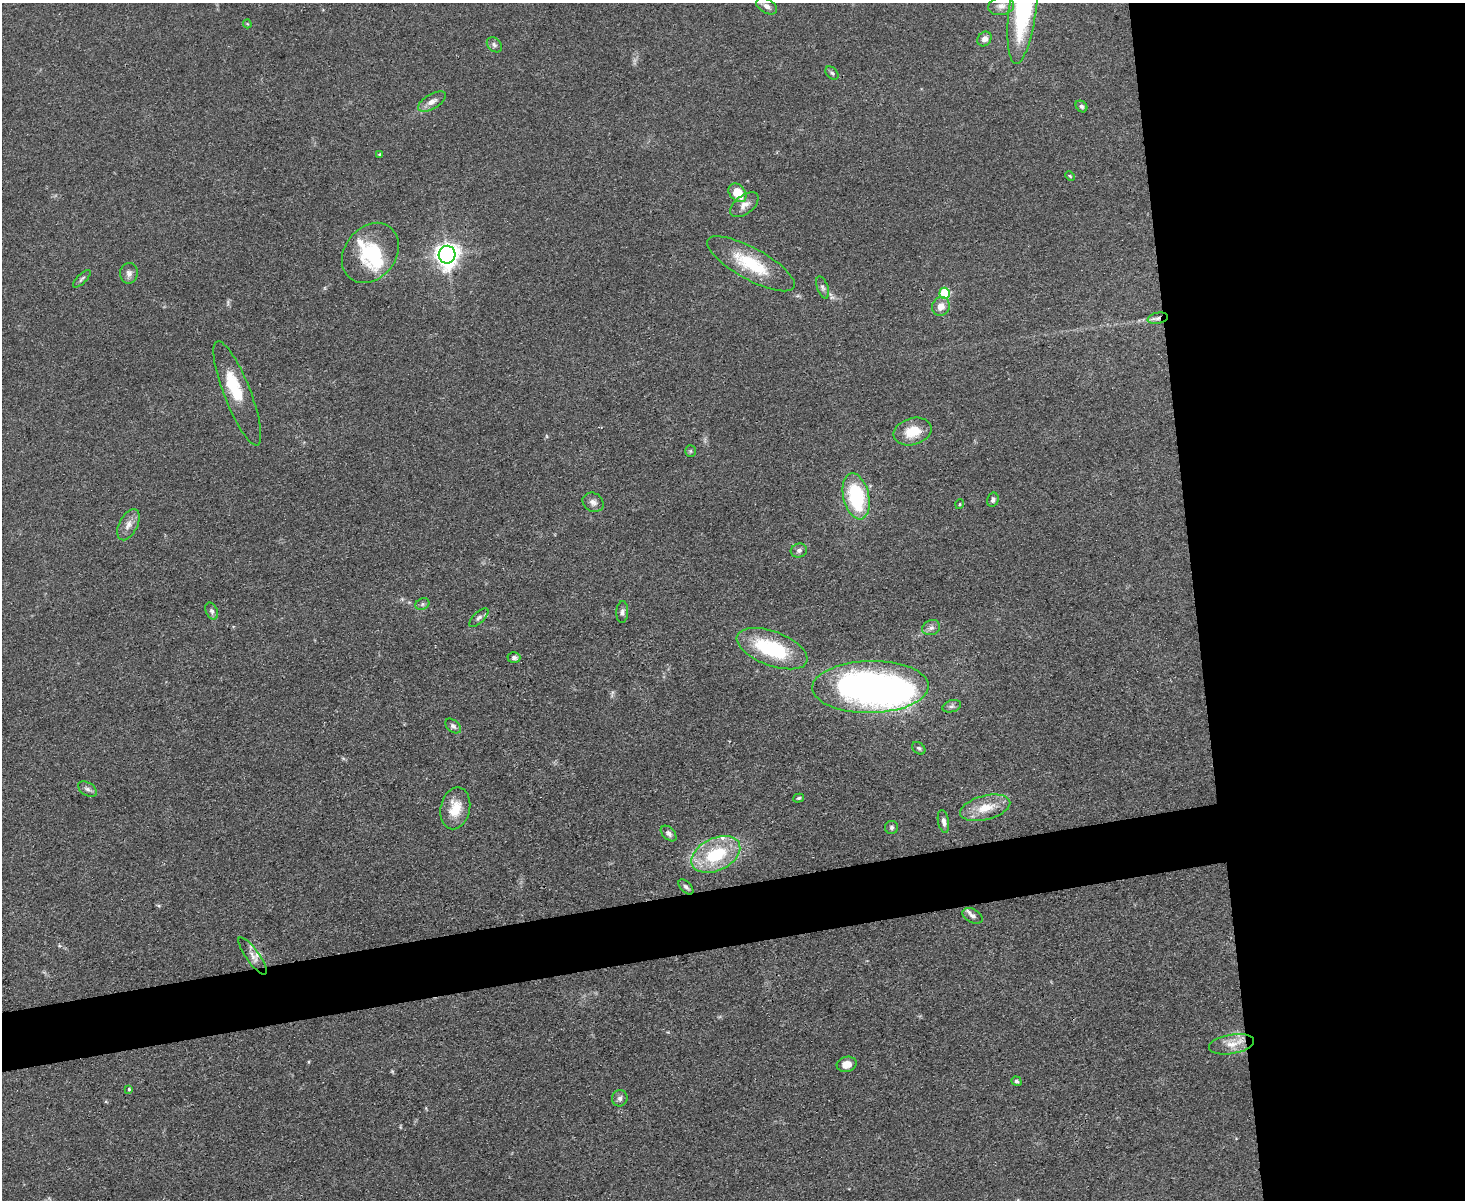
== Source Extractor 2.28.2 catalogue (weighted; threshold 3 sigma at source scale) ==
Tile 6 of 3 x 4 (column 3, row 2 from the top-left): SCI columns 3174-4636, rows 2395-3592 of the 4769 x 4789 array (HDU 1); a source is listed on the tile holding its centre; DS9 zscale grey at full resolution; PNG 1467 x 1202 px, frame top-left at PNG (2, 3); each listed source drawn as its Kron ellipse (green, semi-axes under 4 px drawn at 4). Shown black and unused: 23% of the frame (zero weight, under 3 of 4 exposures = <1% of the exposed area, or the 3 px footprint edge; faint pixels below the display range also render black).
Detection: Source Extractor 2.28.2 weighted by HDU 2 'WHT'; one run over the whole footprint, this tile lists its part. Background 0.0657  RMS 0.0059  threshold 0.0265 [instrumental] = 3 sigma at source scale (4.5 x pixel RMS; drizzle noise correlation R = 1.50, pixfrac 1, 0.05/0.05 arcsec/px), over >= 5 px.
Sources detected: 65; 1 too faint to see at this stretch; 3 inside a brighter object's white glare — neither listed nor drawn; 3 inside a brighter listed object's ellipse — not listed separately; the other 58 listed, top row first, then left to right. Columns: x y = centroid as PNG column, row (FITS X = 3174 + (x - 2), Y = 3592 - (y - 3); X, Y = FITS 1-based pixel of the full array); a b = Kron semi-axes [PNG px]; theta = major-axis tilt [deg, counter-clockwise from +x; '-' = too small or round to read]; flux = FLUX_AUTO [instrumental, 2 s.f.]
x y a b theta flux
767 6 11 7 -30 2.9
1001 6 13 9 9 4.1
1023 7 57 13 83 87
247 24 4 4 - 0.55
984 39 8 6 49 3.5
494 45 8 6 -46 1.7
832 73 7 5 -44 1.3
432 102 15 7 31 4.1
1081 106 6 5 - 1.4
380 154 3 3 - 0.73
1070 176 5 3 - 0.53
737 193 10 7 -48 12
744 205 16 9 38 4.7
370 253 32 25 52 33
447 255 9 8 - 390
751 264 49 15 -29 29
129 273 10 9 - 2.9
82 279 11 4 45 1.4
823 287 11 5 -69 1.9
945 293 5 5 - 37
941 306 10 8 61 5.4
1158 318 10 5 11 2.4
237 393 56 13 -69 20
912 432 19 13 17 13
690 451 6 5 - 0.91
856 496 23 13 -77 46
993 500 7 5 75 1.7
593 502 11 9 -34 3
960 504 5 3 - 0.62
128 525 17 9 63 4.8
799 550 8 7 - 2.2
422 604 7 5 23 1.3
212 611 9 5 -66 1.8
622 612 11 6 88 2
479 618 12 5 44 1.9
931 628 9 7 24 2.4
772 649 37 17 -21 48
514 658 6 5 - 1.7
870 687 58 26 1 300
952 706 9 6 17 1.6
453 726 9 5 -39 1.8
919 748 7 5 -41 1.3
88 789 10 6 -33 2.1
799 798 6 4 16 0.94
455 808 21 14 77 12
985 808 26 12 14 12
943 821 11 5 -80 2.7
892 827 6 6 - 1.4
669 833 9 6 -44 2
716 854 26 16 26 34
686 887 9 5 -45 1.6
973 916 11 6 -28 2.4
253 956 22 6 -54 4
1232 1044 23 9 9 8.1
847 1064 10 7 15 6
1017 1081 5 4 - 1.2
129 1089 4 4 - 0.8
620 1098 8 7 - 2
Overlapping masked pixels (flux is a lower limit): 2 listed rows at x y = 370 253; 1158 318
Isophote crosses this tile's border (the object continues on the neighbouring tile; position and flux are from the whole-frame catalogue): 2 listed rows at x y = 767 6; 1023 7